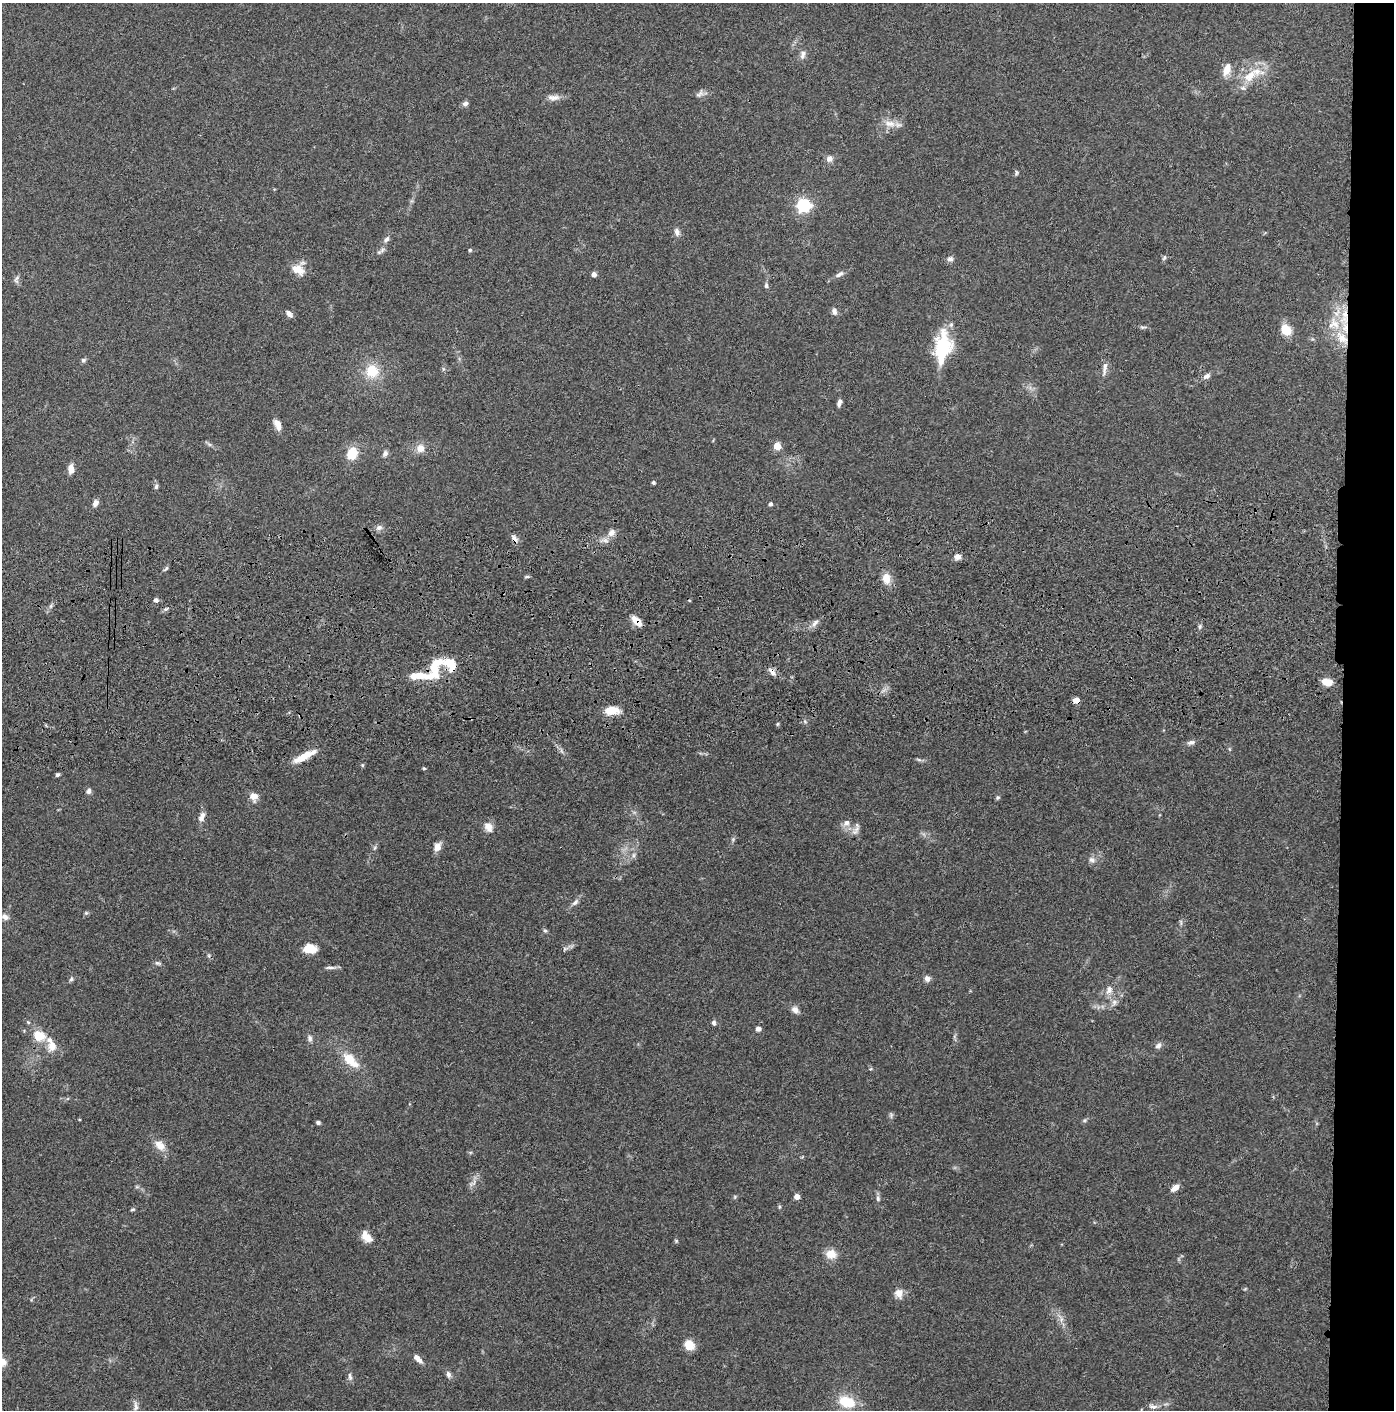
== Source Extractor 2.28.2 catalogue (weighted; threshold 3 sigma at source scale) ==
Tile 6 of 3 x 3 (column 3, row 2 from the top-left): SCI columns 2836-4227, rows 1526-2933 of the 4276 x 4457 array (HDU 1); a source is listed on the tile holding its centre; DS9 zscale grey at full resolution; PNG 1396 x 1412 px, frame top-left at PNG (2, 3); no overlay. Shown black and unused: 4% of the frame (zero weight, under 3 of 4 exposures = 6% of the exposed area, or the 3 px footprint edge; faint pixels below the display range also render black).
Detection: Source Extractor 2.28.2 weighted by HDU 2 'WHT'; one run over the whole footprint, this tile lists its part. Background 0.0841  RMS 0.0061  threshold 0.0273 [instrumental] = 3 sigma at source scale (4.5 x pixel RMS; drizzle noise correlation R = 1.50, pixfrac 1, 0.05/0.05 arcsec/px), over >= 5 px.
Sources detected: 129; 1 inside a brighter object's white glare — not listed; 6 inside a brighter listed object's ellipse — not listed separately; the other 122 listed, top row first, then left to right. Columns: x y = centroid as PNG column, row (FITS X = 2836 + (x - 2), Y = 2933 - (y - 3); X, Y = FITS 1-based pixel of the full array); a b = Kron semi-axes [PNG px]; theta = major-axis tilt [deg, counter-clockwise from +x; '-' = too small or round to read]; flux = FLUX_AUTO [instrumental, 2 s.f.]
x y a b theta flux
803 54 11 7 78 2.7
1227 69 14 9 73 6.7
1250 76 23 12 42 14
700 94 13 7 46 2.2
553 97 17 7 -1 3.9
465 103 7 6 - 1.9
889 123 18 9 -11 6
829 159 8 8 - 3.1
1016 173 7 4 78 1
803 205 6 6 - 130
677 232 10 7 -77 2.7
386 239 10 5 54 2.1
382 250 9 5 42 1.7
470 250 4 4 - 0.86
1164 258 9 5 63 1.1
950 259 8 7 - 2
298 270 18 12 -36 7.4
594 274 5 5 - 2.7
839 274 13 6 30 2.5
16 279 12 6 78 1.9
766 285 8 5 -88 1.3
834 311 9 6 -70 2.2
289 314 10 6 -44 2.4
1344 317 24 12 76 16
1143 327 9 3 4 1.1
1285 330 12 9 -57 10
942 347 36 18 81 35
83 360 6 5 - 1.4
1105 368 21 5 79 3.2
372 371 17 16 - 14
1207 376 10 6 32 2.4
839 402 8 5 74 2.1
277 424 12 7 -67 4.9
777 446 5 5 - 18
420 448 9 8 - 5.6
385 453 8 6 53 1.9
352 454 15 12 79 11
71 469 9 6 -85 5.6
653 483 4 3 - 1.3
156 486 7 5 85 1.3
95 503 8 6 69 3
770 504 4 4 - 1.6
379 528 8 7 - 2.4
611 533 11 8 45 3.9
514 539 11 6 -50 2.8
958 557 10 7 8 2.8
166 568 9 3 46 1
527 576 7 4 1 0.94
886 578 12 9 -79 7.3
156 600 5 5 - 2
166 609 7 5 22 1.2
637 621 15 7 -46 6.1
815 623 13 6 48 2.7
1200 627 7 4 71 1.2
435 667 35 14 65 21
772 672 13 6 -52 3.1
414 676 8 8 - 4.5
1327 682 10 7 -9 7.5
1076 700 5 4 - 9.7
612 710 14 8 3 11
1191 742 10 6 15 2
304 756 29 7 28 9.9
919 760 7 4 -19 1
362 765 5 5 - 0.74
424 768 5 4 - 0.71
58 775 5 4 - 1.2
89 791 8 6 67 1.7
254 797 10 8 -72 4.8
998 798 5 5 - 1.1
202 817 14 7 69 3.4
846 823 9 7 77 3.1
488 827 14 11 -60 4.7
856 830 16 6 56 2.9
437 847 11 7 61 4.6
375 848 6 4 87 1
634 855 7 4 90 1.3
1092 860 9 7 -24 2.5
575 902 11 5 43 2.2
86 913 6 5 - 0.91
5 917 9 7 -27 2.9
545 931 5 5 - 0.94
310 948 12 8 -2 13
565 949 10 5 23 1.7
158 963 10 5 -18 1.3
331 967 17 4 1 1.9
71 979 7 5 25 1.2
927 979 8 7 - 2.5
1109 990 14 9 70 4.3
1114 1002 9 7 74 2.4
795 1010 11 8 -40 3
28 1022 5 4 - 0.71
714 1023 6 5 - 1.5
758 1029 4 4 - 4
39 1036 13 11 -28 11
310 1038 8 6 -75 1.9
52 1046 11 10 - 6.3
1158 1046 9 7 44 2.1
350 1060 25 12 -43 13
891 1115 8 5 90 1.2
318 1122 4 4 - 1.4
160 1145 15 10 -44 6.6
474 1183 10 5 54 2.5
137 1187 6 4 -18 0.88
1175 1188 9 6 38 4.4
735 1197 6 3 -73 0.74
797 1197 4 4 - 5.2
878 1199 8 5 -76 1.5
779 1207 5 4 - 0.78
133 1209 6 4 8 0.76
366 1237 16 9 -49 6.3
676 1241 5 5 - 0.73
831 1254 13 11 -5 7.1
899 1293 11 10 - 4.9
1061 1319 8 4 90 2
689 1345 12 10 -49 7.6
417 1358 13 6 -42 3.5
2 1362 9 9 - 4.7
448 1374 9 6 -76 2
350 1377 11 5 -77 2
849 1403 15 14 - 12
136 1406 15 6 -88 2.7
1153 1406 13 6 -10 2.6
Overlapping masked pixels (flux is a lower limit): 6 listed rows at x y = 1344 317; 514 539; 637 621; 435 667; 772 672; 1076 700
Isophote crosses this tile's border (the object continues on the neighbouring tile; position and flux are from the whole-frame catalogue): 1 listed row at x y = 2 1362